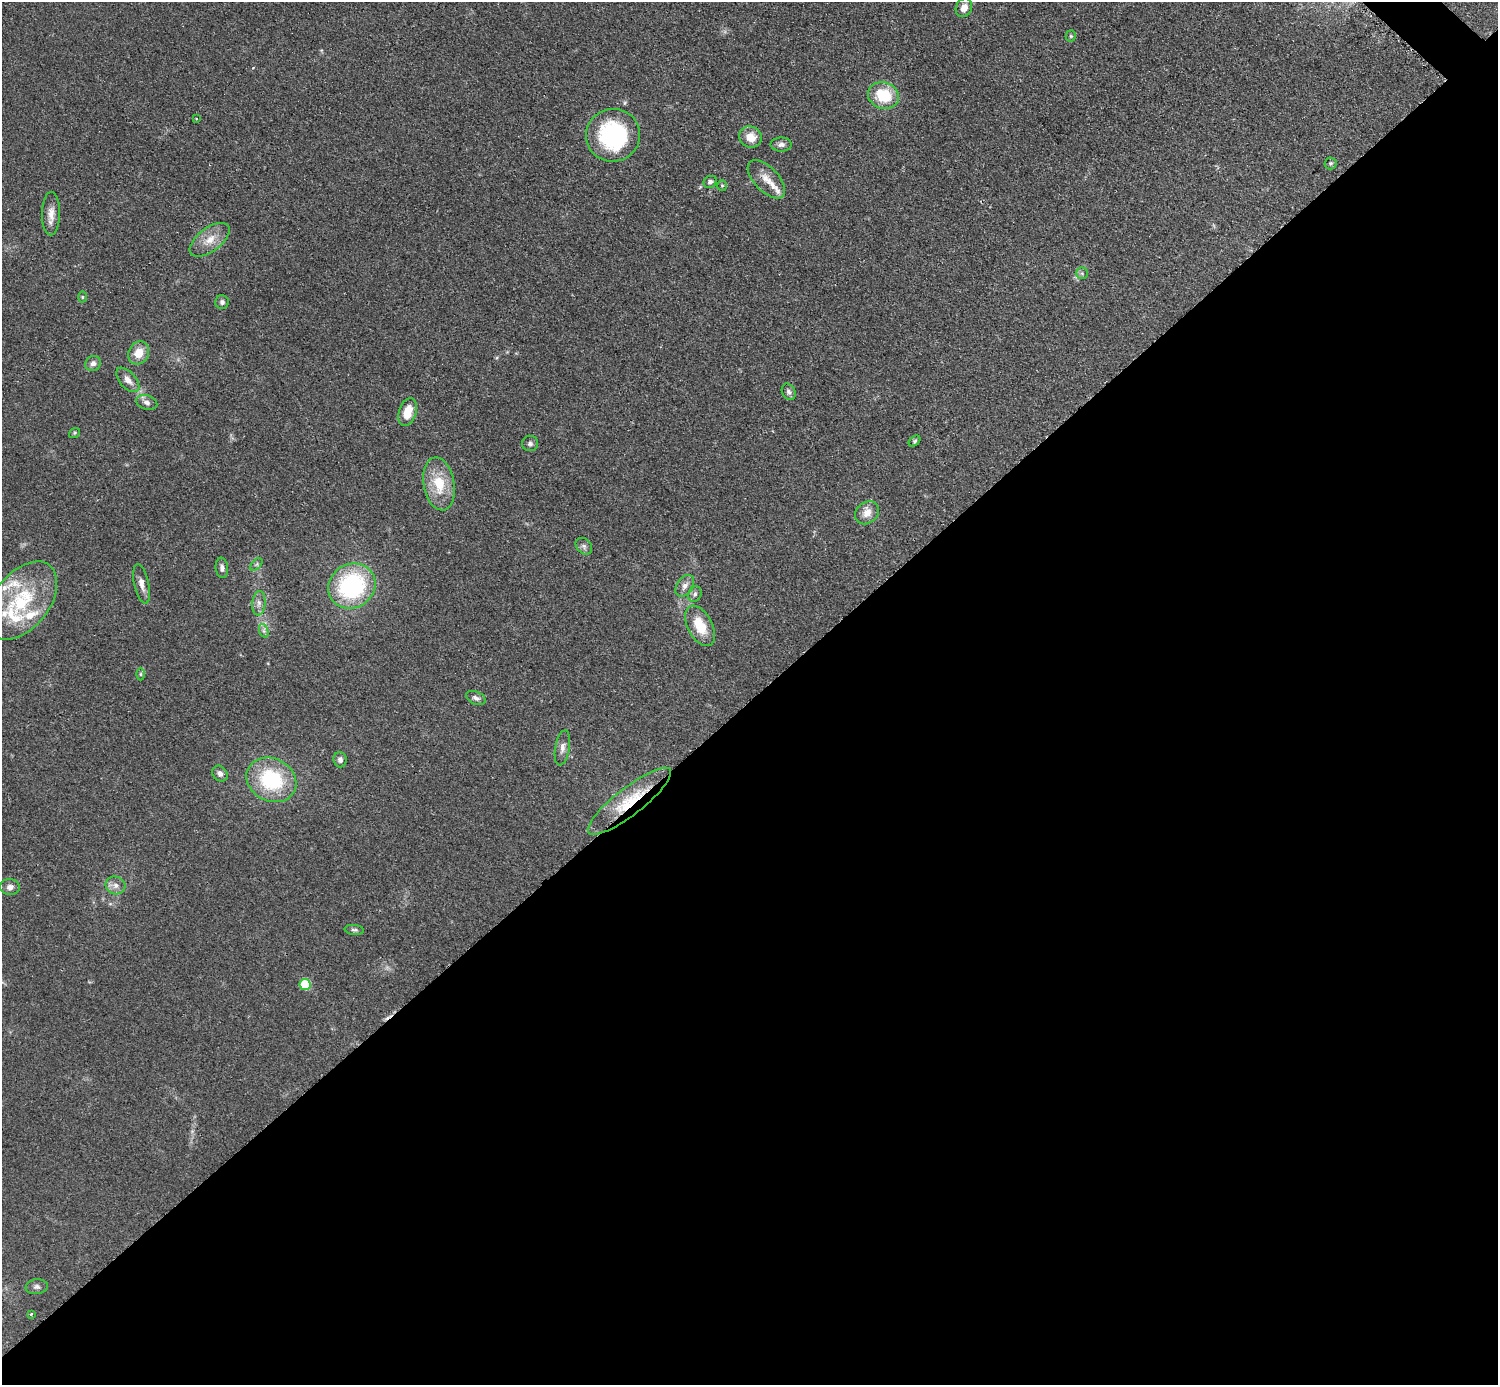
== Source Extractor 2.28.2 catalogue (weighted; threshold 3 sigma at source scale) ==
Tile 15 of 4 x 4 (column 3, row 4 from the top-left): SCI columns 3000-4495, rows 307-1689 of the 5993 x 5993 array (HDU 1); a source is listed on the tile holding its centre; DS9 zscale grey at full resolution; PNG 1500 x 1387 px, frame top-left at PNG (2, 2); each listed source drawn as its Kron ellipse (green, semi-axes under 4 px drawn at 4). Shown black and unused: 50% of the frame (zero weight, under 2 of 3 exposures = <1% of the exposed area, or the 3 px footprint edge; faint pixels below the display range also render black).
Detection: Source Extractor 2.28.2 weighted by HDU 2 'WHT'; one run over the whole footprint, this tile lists its part. Background 0.0508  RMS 0.0077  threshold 0.0346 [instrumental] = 3 sigma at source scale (4.5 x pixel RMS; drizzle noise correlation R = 1.50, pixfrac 1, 0.05/0.05 arcsec/px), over >= 5 px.
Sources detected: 59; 2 cosmic-ray / hot-pixel residue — neither listed nor drawn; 6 inside a brighter listed object's ellipse — not listed separately; the other 51 listed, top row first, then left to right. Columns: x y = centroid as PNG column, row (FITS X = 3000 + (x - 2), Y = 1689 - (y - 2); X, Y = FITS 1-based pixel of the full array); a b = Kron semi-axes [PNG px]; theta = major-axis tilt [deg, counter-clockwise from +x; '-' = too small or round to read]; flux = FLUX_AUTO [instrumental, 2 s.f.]
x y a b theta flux
964 8 9 8 - 6.4
1071 36 5 5 - 1.1
883 95 16 13 -20 28
196 119 3 3 - 0.85
613 135 27 26 - 93
750 137 11 10 - 11
781 144 10 7 1 3.1
1331 163 6 6 - 1.5
766 179 24 12 -46 11
710 182 7 5 26 2.3
722 186 5 5 - 1.1
51 214 21 9 89 7.5
210 240 23 11 37 12
1082 273 6 6 - 1.7
82 297 5 3 - 0.82
222 302 7 6 - 2.4
139 353 12 10 62 12
93 363 8 7 - 3.3
128 380 15 8 -48 5.9
789 392 9 6 -64 2.3
147 402 11 7 -17 3.4
408 412 14 8 71 15
74 433 6 4 37 1.1
915 441 6 4 43 1.3
530 443 8 8 - 2.2
439 484 27 15 -80 25
867 513 13 10 39 7.8
584 546 9 7 -45 2.6
256 564 7 4 46 1.6
222 568 10 6 -83 2.9
142 584 20 7 -78 5.8
352 586 24 22 33 100
685 586 12 8 56 5
695 594 8 6 67 2.4
22 601 45 27 52 59
259 603 12 6 85 4.2
700 626 22 12 -62 19
264 631 7 4 -71 1.9
140 674 6 4 90 1.1
476 698 10 6 -25 2.9
562 748 18 7 80 4.8
340 760 8 6 -86 2.8
220 774 8 7 - 3.3
271 780 26 21 -27 61
629 801 51 13 38 35
115 885 10 9 - 4.5
10 887 10 8 1 3.6
354 930 10 5 -6 1.7
305 984 6 5 - 36
37 1287 11 7 8 2.8
31 1314 4 3 - 0.99
Overlapping masked pixels (flux is a lower limit): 1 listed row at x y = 629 801